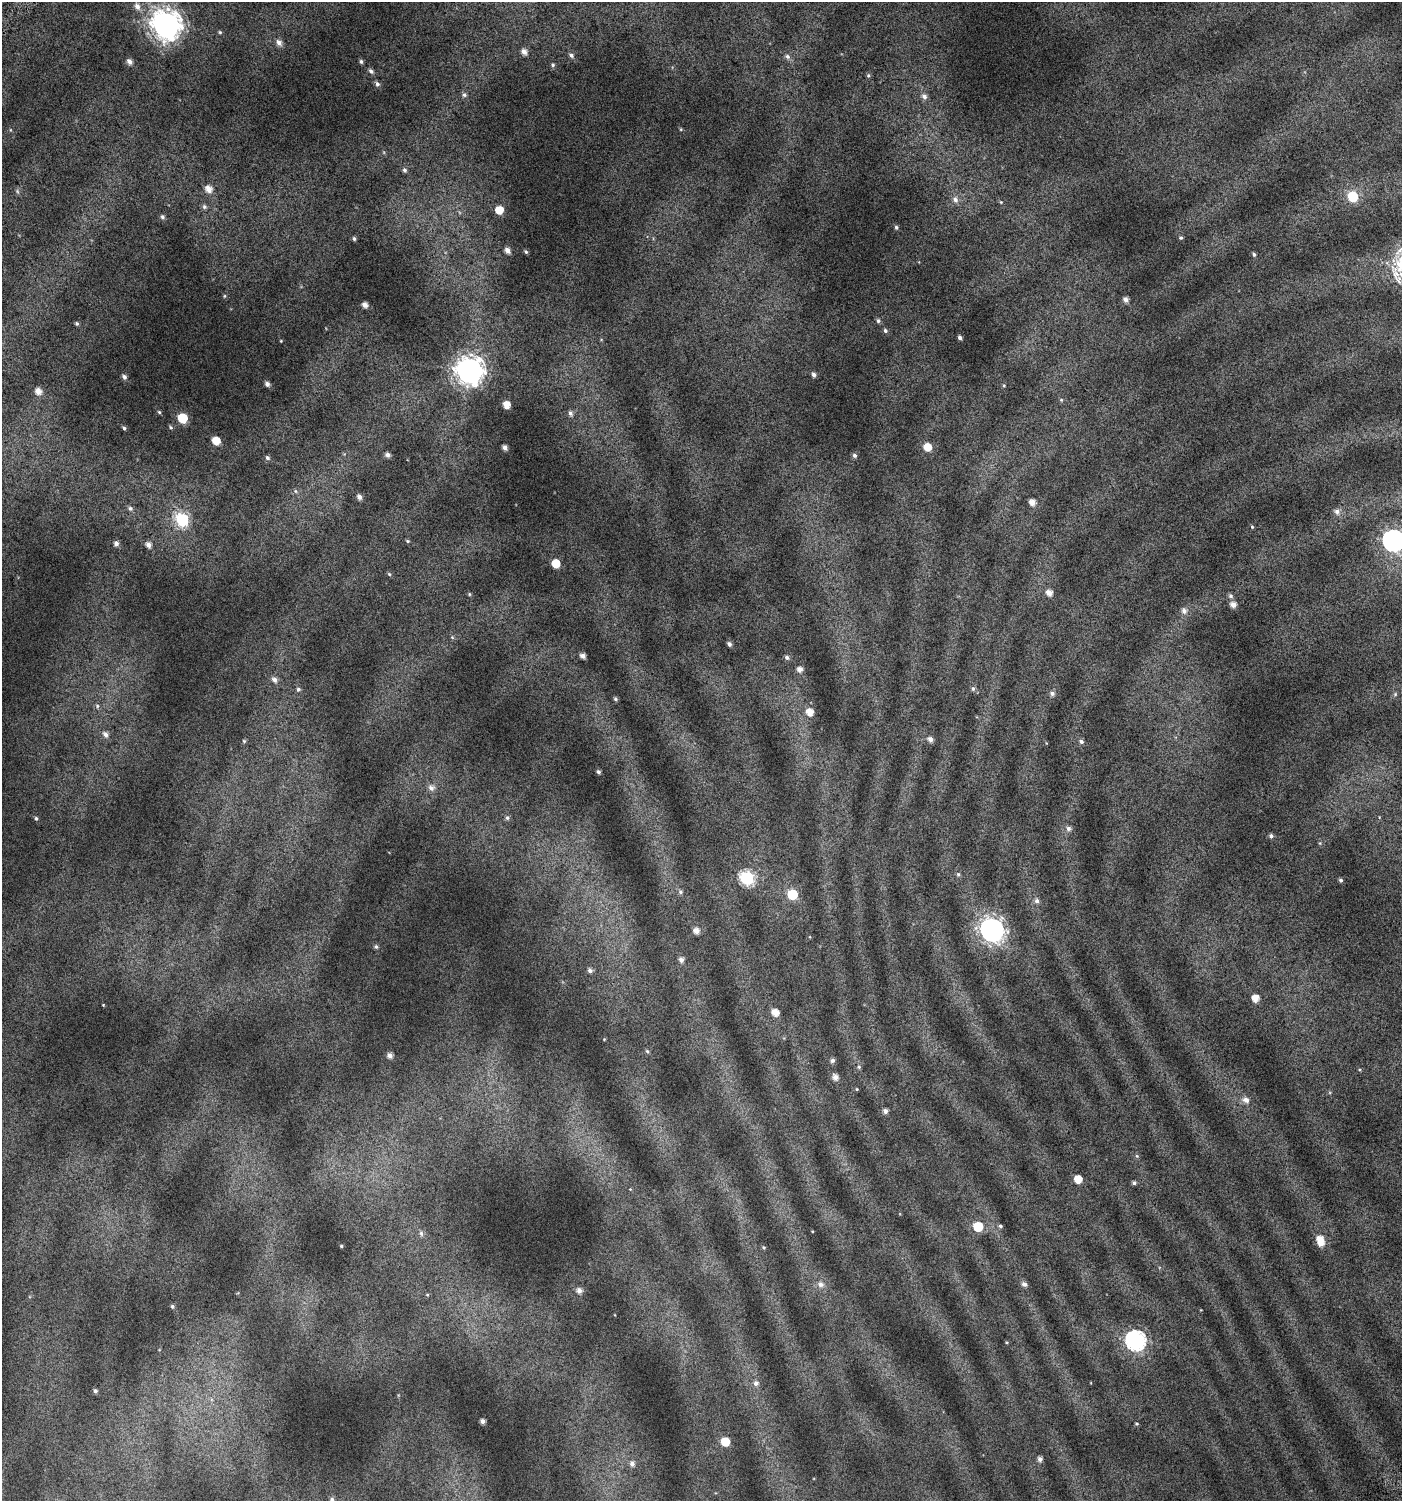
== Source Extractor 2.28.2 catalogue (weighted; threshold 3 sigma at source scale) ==
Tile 11 of 4 x 4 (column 3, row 3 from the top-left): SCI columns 3036-4435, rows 1532-3030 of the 6008 x 6064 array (HDU 1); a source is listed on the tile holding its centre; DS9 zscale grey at full resolution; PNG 1404 x 1503 px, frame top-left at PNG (2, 2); no overlay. Shown black and unused: <1% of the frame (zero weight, under 4 of 7 exposures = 2% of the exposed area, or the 3 px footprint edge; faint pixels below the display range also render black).
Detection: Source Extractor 2.28.2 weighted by HDU 2 'WHT'; one run over the whole footprint, this tile lists its part. Background 0.0777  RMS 0.047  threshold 0.192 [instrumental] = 3 sigma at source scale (4.09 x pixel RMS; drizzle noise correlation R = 1.36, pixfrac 0.8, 0.0396/0.0396 arcsec/px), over >= 5 px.
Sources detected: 145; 1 inside a brighter listed object's ellipse — not listed separately; the other 144 listed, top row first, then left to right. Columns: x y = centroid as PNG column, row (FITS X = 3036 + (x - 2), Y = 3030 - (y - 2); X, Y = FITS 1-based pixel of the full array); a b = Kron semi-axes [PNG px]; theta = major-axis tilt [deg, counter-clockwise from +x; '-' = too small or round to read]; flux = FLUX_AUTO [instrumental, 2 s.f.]
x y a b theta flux
137 6 8 7 - 24
166 25 11 10 - 5600
220 32 5 4 - 5.6
279 43 8 7 - 23
524 52 7 5 -59 24
571 55 7 5 -35 11
787 56 7 6 - 13
361 61 6 4 -86 8.1
129 62 6 5 - 22
553 65 5 4 - 6.5
371 71 7 5 -44 11
868 75 6 5 - 6.8
377 84 6 5 - 12
464 95 7 6 - 11
924 96 8 7 - 18
681 129 5 3 - 3.7
404 170 6 5 - 9.9
208 189 7 6 - 39
17 191 7 4 -60 7.9
1353 196 7 7 - 180
955 200 8 7 - 21
1001 202 5 4 - 4.3
204 207 7 6 - 9.9
499 210 6 6 - 66
162 217 6 5 - 9.3
896 227 5 5 - 7.3
1181 238 5 4 - 7.3
354 239 5 4 - 7.5
507 250 6 4 -57 21
526 252 5 4 - 5.9
1254 254 5 4 - 7.4
224 296 5 3 - 4.5
1126 299 6 5 - 21
365 305 5 5 - 21
878 321 6 5 - 8.5
77 324 5 4 - 7.5
885 330 6 5 - 8.9
960 337 4 4 - 12
281 341 4 3 - 3.1
469 371 10 10 - 5100
814 375 5 5 - 13
124 377 6 5 - 13
267 384 5 5 - 16
1004 385 5 3 - 4.1
38 391 7 6 - 35
1061 400 5 4 - 5.9
506 405 5 5 - 46
159 412 4 4 - 5.7
570 413 7 5 -75 13
182 418 6 6 - 160
171 427 6 4 -24 6.4
124 428 4 4 - 6.8
216 441 6 5 - 67
505 447 5 4 - 18
927 447 6 6 - 65
387 455 5 5 - 18
855 455 6 5 - 10
267 458 6 5 - 10
295 491 6 5 - 8.1
359 497 6 5 - 17
1032 502 6 5 - 30
130 508 7 6 - 11
1337 511 9 8 - 21
182 520 7 7 - 460
1252 527 5 4 - 4.9
1393 540 9 8 - 1900
407 541 5 4 - 5
116 543 6 6 - 15
148 545 6 6 - 21
556 563 6 6 - 82
389 574 6 4 -47 6
1049 593 6 5 - 33
469 594 5 4 - 4.6
1231 596 7 7 - 11
1233 604 6 6 - 29
1184 611 8 7 - 22
452 637 6 4 -46 5.7
729 644 5 4 - 13
583 656 5 4 - 23
787 657 6 5 - 12
800 669 6 6 - 22
274 680 8 6 -45 19
298 689 6 6 - 9.6
973 689 6 6 - 10
1052 693 7 6 - 14
1395 694 6 5 - 6.5
615 699 5 4 - 8.1
97 706 6 5 - 8.4
810 712 7 7 - 47
105 734 8 6 -53 20
930 739 6 5 - 22
244 741 5 5 - 5.9
1081 741 6 5 - 10
598 772 4 4 - 9.1
431 788 9 8 - 24
36 818 5 4 - 6.7
507 818 6 6 - 9.7
1068 828 7 6 - 14
1271 836 5 5 - 11
958 874 6 5 - 8.4
747 878 7 7 - 600
1341 880 4 4 - 9.2
680 892 6 6 - 8.9
792 894 6 6 - 200
1037 901 7 6 - 14
992 930 10 9 - 2800
696 931 6 6 - 27
376 947 6 5 - 8
681 960 6 5 - 18
590 970 5 5 - 15
1255 998 6 5 - 48
103 1005 3 2 - 2.9
775 1012 7 6 - 43
647 1051 6 4 -59 7
390 1055 5 5 - 21
833 1060 6 5 - 12
859 1067 6 5 - 7.4
835 1077 6 6 - 25
857 1089 4 4 - 3.8
1246 1100 9 7 -27 27
885 1111 6 5 - 16
1137 1156 5 5 - 6.8
1078 1179 6 5 - 62
1134 1183 4 4 - 10
1000 1226 5 4 - 7.6
978 1227 6 6 - 170
421 1233 8 5 -80 11
1320 1239 8 6 -5 42
341 1246 3 3 - 4.8
764 1247 5 4 - 5.6
821 1284 9 8 - 23
1024 1284 7 6 - 17
579 1290 6 6 - 22
172 1306 5 5 - 8.4
1136 1340 9 8 - 1300
1006 1342 4 3 - 4.2
756 1383 8 7 - 17
95 1391 5 4 - 10
483 1421 4 4 - 17
1137 1424 4 3 - 5.2
725 1442 6 6 - 96
1040 1459 5 5 - 18
632 1464 8 7 - 19
332 1499 6 5 - 9.8
Isophote crosses this tile's border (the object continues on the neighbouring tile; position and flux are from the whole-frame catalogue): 2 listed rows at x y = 1393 540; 332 1499